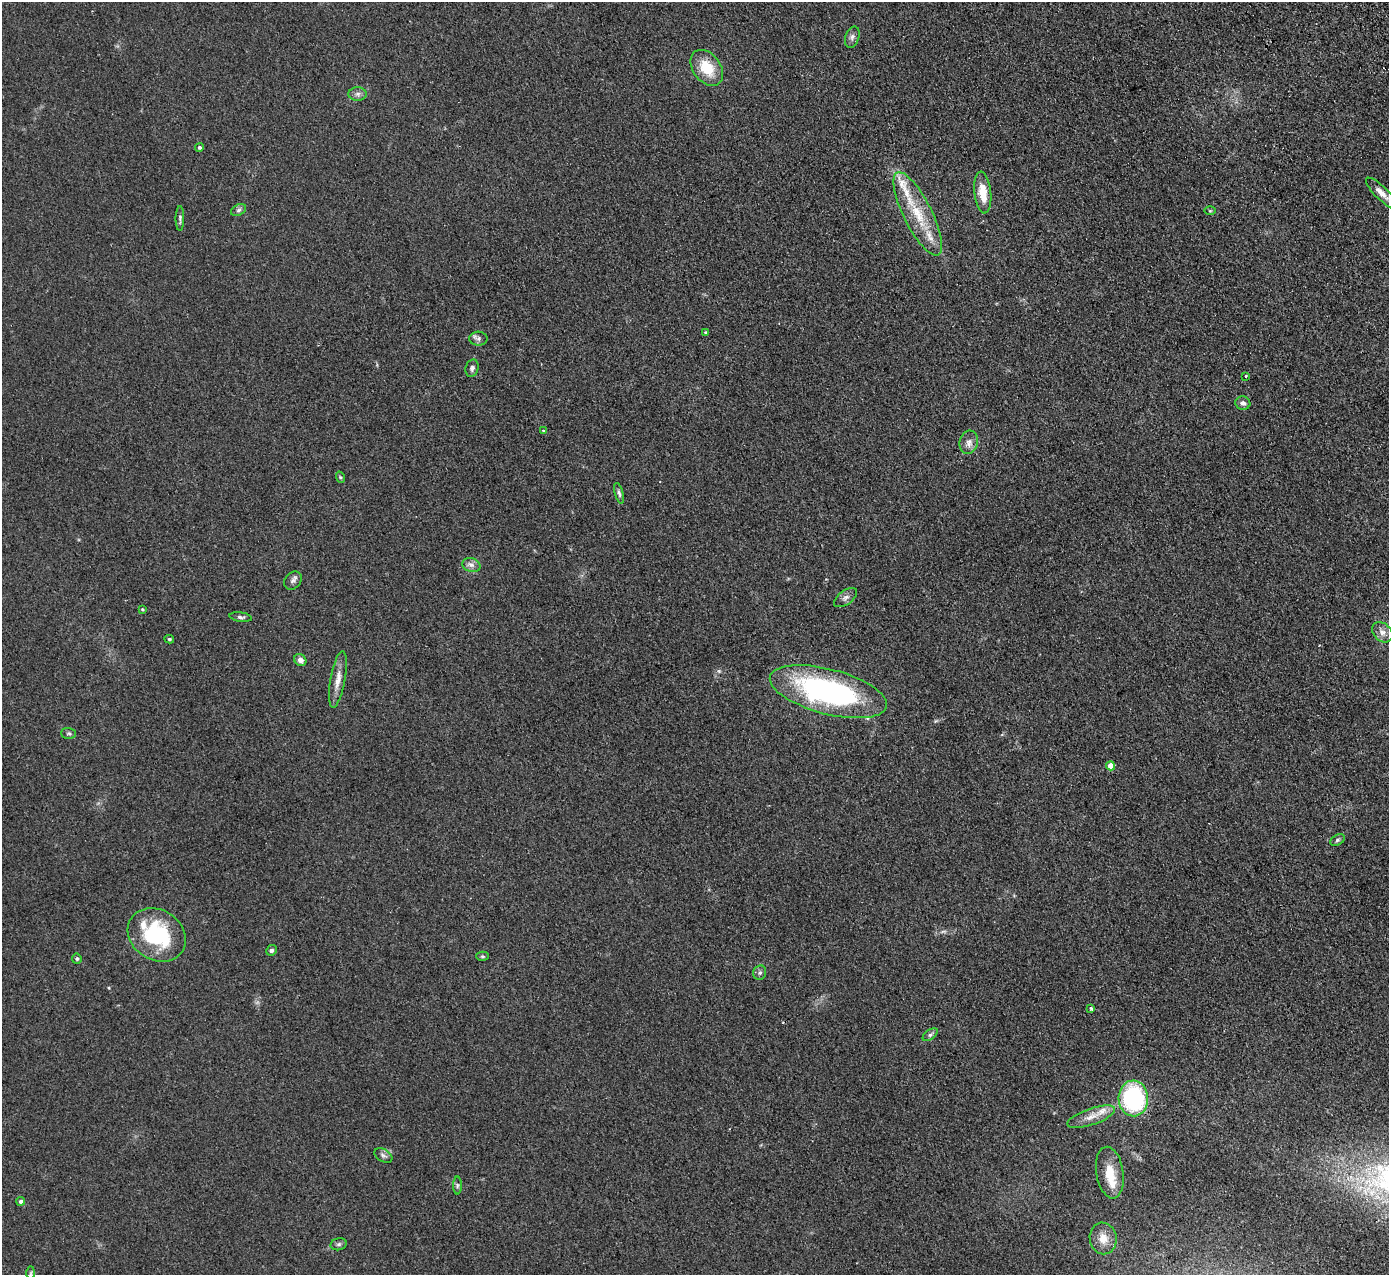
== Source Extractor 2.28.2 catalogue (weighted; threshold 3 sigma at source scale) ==
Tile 10 of 4 x 4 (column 2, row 3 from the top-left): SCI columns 1442-2828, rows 1455-2727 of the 5655 x 5585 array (HDU 1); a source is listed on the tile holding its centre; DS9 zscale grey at full resolution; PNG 1391 x 1277 px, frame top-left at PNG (2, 2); each listed source drawn as its Kron ellipse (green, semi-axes under 4 px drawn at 4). Shown black and unused: <1% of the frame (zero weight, under 2 of 3 exposures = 3% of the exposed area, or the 3 px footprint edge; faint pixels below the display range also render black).
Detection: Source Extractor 2.28.2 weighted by HDU 2 'WHT'; one run over the whole footprint, this tile lists its part. Background 0.0619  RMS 0.0074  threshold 0.0333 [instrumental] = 3 sigma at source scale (4.5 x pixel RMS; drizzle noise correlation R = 1.50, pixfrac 1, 0.05/0.05 arcsec/px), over >= 5 px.
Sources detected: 54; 1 too faint to see at this stretch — neither listed nor drawn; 5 inside a brighter listed object's ellipse — not listed separately; the other 48 listed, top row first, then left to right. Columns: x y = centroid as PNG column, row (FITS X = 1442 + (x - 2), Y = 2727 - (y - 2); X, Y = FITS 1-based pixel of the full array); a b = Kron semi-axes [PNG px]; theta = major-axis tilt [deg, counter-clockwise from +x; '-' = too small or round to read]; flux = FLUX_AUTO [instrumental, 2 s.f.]
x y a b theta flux
852 37 11 7 72 2.8
707 68 20 13 -53 21
358 94 9 7 0 2.5
199 147 4 4 - 1.5
983 193 21 8 -84 14
1381 193 21 6 -45 5.7
239 210 8 5 27 1.8
1210 211 6 4 0 0.73
918 214 46 14 -63 30
180 218 12 4 90 1.7
705 332 4 4 - 0.89
478 339 9 7 -2 2.3
472 368 9 6 74 2.2
1245 376 3 2 - 1.1
1243 403 7 6 - 2.9
543 431 4 3 - 0.69
969 442 12 9 75 4
340 477 6 3 -72 0.85
619 493 10 4 -75 1.8
471 565 9 6 -17 3.1
293 581 10 7 47 2.6
845 598 13 7 36 3
142 609 4 3 - 0.73
241 617 11 4 -9 1.8
1382 632 12 8 -43 4.4
169 639 5 3 - 0.89
300 660 6 5 - 3.2
338 679 29 7 80 7.5
828 692 60 22 -15 170
69 733 7 5 -2 1.4
1111 766 4 4 - 11
1337 840 8 5 28 1.6
157 935 31 25 -33 60
271 950 5 5 - 1.4
483 956 6 4 -1 1
77 959 5 5 - 1.4
760 973 7 6 - 1.8
1091 1008 3 3 - 2.2
930 1035 9 5 36 1.6
1133 1098 18 15 -87 79
1091 1117 25 8 19 8.1
383 1156 10 6 -31 2.4
1110 1173 26 13 -81 15
457 1185 9 4 90 1.4
21 1201 4 4 - 2.2
1103 1238 16 13 -81 9.4
339 1244 8 6 16 1.8
31 1273 7 4 89 1.3